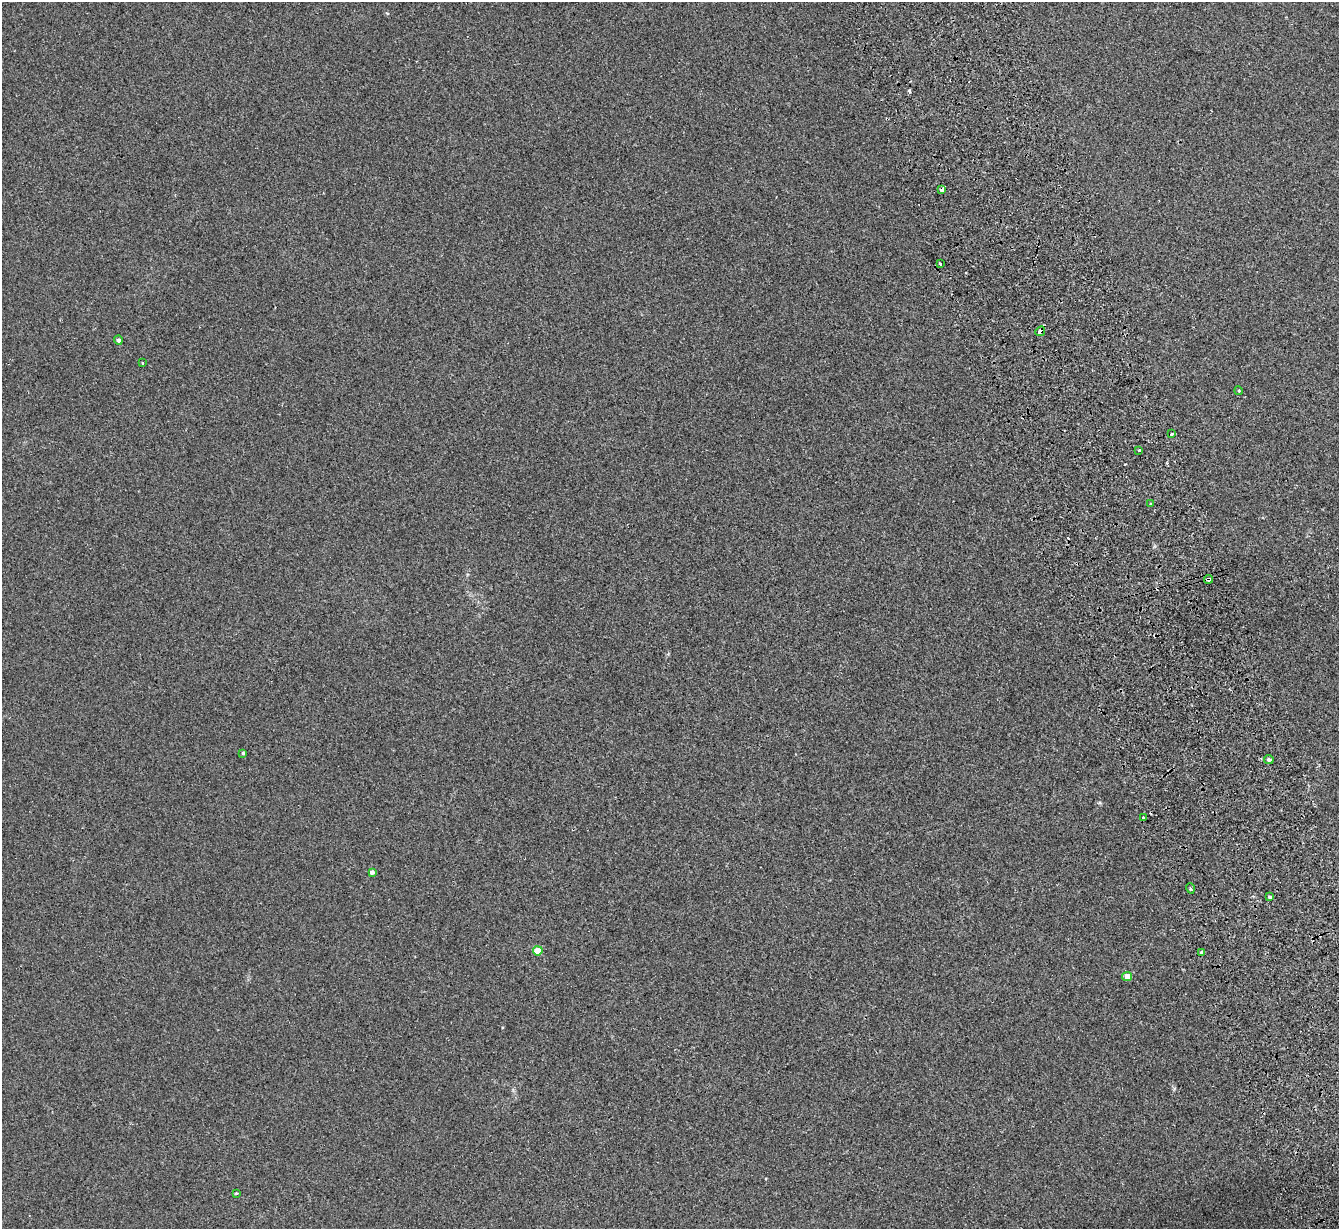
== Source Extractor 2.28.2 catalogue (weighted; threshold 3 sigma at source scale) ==
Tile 6 of 4 x 4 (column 2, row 2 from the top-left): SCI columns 1394-2730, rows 2626-3852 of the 5459 x 5375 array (HDU 1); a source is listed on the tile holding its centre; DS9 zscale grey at full resolution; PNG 1341 x 1231 px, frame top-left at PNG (2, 2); each listed source drawn as its Kron ellipse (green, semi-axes under 4 px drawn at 4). Shown black and unused: <1% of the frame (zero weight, under 2 of 3 exposures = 3% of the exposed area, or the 3 px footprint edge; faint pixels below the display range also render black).
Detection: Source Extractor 2.28.2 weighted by HDU 2 'WHT'; one run over the whole footprint, this tile lists its part. Background 0.0807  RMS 0.0082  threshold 0.037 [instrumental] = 3 sigma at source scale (4.5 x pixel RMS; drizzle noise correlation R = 1.50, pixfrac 1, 0.05/0.05 arcsec/px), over >= 5 px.
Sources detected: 22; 2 cosmic-ray / hot-pixel residue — neither listed nor drawn; the other 20 listed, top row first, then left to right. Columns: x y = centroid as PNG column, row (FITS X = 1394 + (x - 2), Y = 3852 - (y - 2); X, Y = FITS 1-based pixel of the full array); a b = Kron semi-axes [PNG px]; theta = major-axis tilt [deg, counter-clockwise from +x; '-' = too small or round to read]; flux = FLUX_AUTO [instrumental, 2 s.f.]
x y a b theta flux
941 189 3 3 - 3.4
940 264 3 2 - 0.86
1040 331 5 4 - 6.3
118 340 4 4 - 2.1
142 363 3 2 - 0.66
1239 391 4 3 - 0.68
1171 434 3 3 - 18
1139 451 3 3 - 3.3
1151 504 4 3 - 2.6
1208 579 4 3 - 4.4
243 753 4 4 - 1
1269 760 4 4 - 1.8
1143 818 3 3 - 2.8
372 872 4 4 - 3.4
1190 888 5 3 - 1
1269 897 4 3 - 2.2
538 951 5 4 - 16
1202 952 3 3 - 3.4
1127 976 5 4 - 8.3
236 1193 4 3 - 0.86
Overlapping masked pixels (flux is a lower limit): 3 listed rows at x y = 941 189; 1040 331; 1208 579